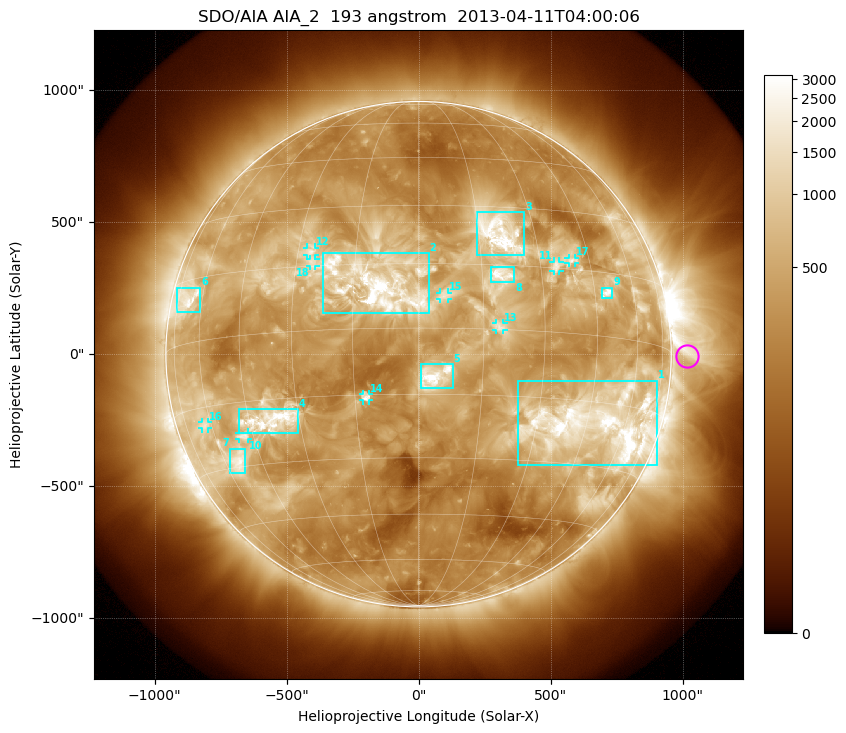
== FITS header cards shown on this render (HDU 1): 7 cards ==
TELESCOP= 'SDO/AIA'
INSTRUME= 'AIA_2'
WAVELNTH=                  193
WAVEUNIT= 'angstrom'
DATE-OBS= '2013-04-11T04:00:06.84'
CTYPE1  = 'HPLN-TAN'
CTYPE2  = 'HPLT-TAN'

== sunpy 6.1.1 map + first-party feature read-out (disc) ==
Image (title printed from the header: SDO/AIA AIA_2  193 angstrom  2013-04-11T04:00:06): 1024 x 1024 px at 2.4 arcsec/px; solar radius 957 arcsec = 399 px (full disc in frame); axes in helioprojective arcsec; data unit not stated in the header (colour bar unlabelled)
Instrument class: DISC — disc imager (sunpy class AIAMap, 193 A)
Bright regions (active regions / flare kernels): reference = the median radial profile (limb darkening/brightening removed); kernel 9 px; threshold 5 sigma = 1051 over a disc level ~372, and >= 1.15x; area >= 12 px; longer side >= 10 px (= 24 arcsec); searched inside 0.97 R_sun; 18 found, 18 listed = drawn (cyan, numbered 1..; 9 of them under ~33 arcsec drawn as corner ticks so the feature stays visible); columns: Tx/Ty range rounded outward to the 5 arcsec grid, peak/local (2 s.f.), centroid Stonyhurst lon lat
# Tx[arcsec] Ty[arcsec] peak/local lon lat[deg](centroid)
1 375..905 -420..-100 13 +50 -20
2 -365..40 155..385 14 -9 +9
3 220..400 375..540 11 +20 +23
4 -685..-455 -300..-205 9.1 -38 -20
5 10..130 -130..-35 10 +4 -11
6 -915..-825 160..255 6.7 -68 +10
7 -715..-655 -450..-355 7.7 -54 -29
8 275..365 270..330 6.6 +20 +13
9 690..735 210..255 10 +49 +10
10 -680..-645 -325..-295 6.1 -48 -23
11 510..535 315..350 4.9 +34 +16
12 -425..-390 375..405 4.7 -27 +19
13 295..325 90..120 4 +19 +1
14 -210..-185 -175..-150 5.2 -12 -16
15 80..110 205..235 4.4 +6 +7
16 -820..-800 -280..-255 4.4 -63 -19
17 565..595 345..365 4.7 +39 +17
18 -410..-390 330..360 4 -26 +16
Off-limb structures (1.02-1.3 R_sun): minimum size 162 px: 2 found; the strongest spans PA ~230..305 deg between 1.02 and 1.3 R_sun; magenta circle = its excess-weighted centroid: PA ~270 deg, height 1.06 R_sun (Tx ~1020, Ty ~-10 arcsec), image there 2.9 x the reference